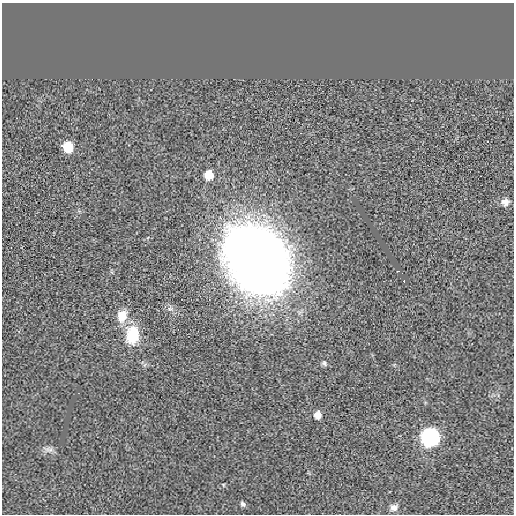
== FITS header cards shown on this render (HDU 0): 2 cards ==
NAXIS1  =                  512 / length of data axis 1
NAXIS2  =                  512 / length of data axis 2

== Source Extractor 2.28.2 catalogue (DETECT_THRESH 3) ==
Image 512 x 512 px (HDU 0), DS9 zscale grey, 1 PNG px = 1 image px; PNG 516 x 516 px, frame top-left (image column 1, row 512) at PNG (2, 3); no overlay
Background -4.64e-06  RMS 0.0059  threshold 0.0178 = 3 sigma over >= 5 px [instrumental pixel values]
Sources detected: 14; all 14 listed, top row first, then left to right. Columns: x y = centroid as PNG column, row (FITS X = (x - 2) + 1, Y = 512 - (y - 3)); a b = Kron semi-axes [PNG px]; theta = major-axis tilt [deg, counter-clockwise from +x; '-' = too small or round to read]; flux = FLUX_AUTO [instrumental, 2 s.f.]
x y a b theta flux
68 147 7 7 - 17
209 175 7 7 - 8.2
505 202 10 9 - 2.2
257 260 58 44 -58 440
398 271 3 2 - 0.4
404 281 3 2 - 0.68
122 316 15 11 73 6
132 335 24 16 85 11
324 363 7 5 -48 0.78
317 415 7 6 - 3.3
430 437 9 8 - 210
49 450 13 5 0 1.5
243 504 7 5 -42 0.99
393 508 9 8 - 1.9